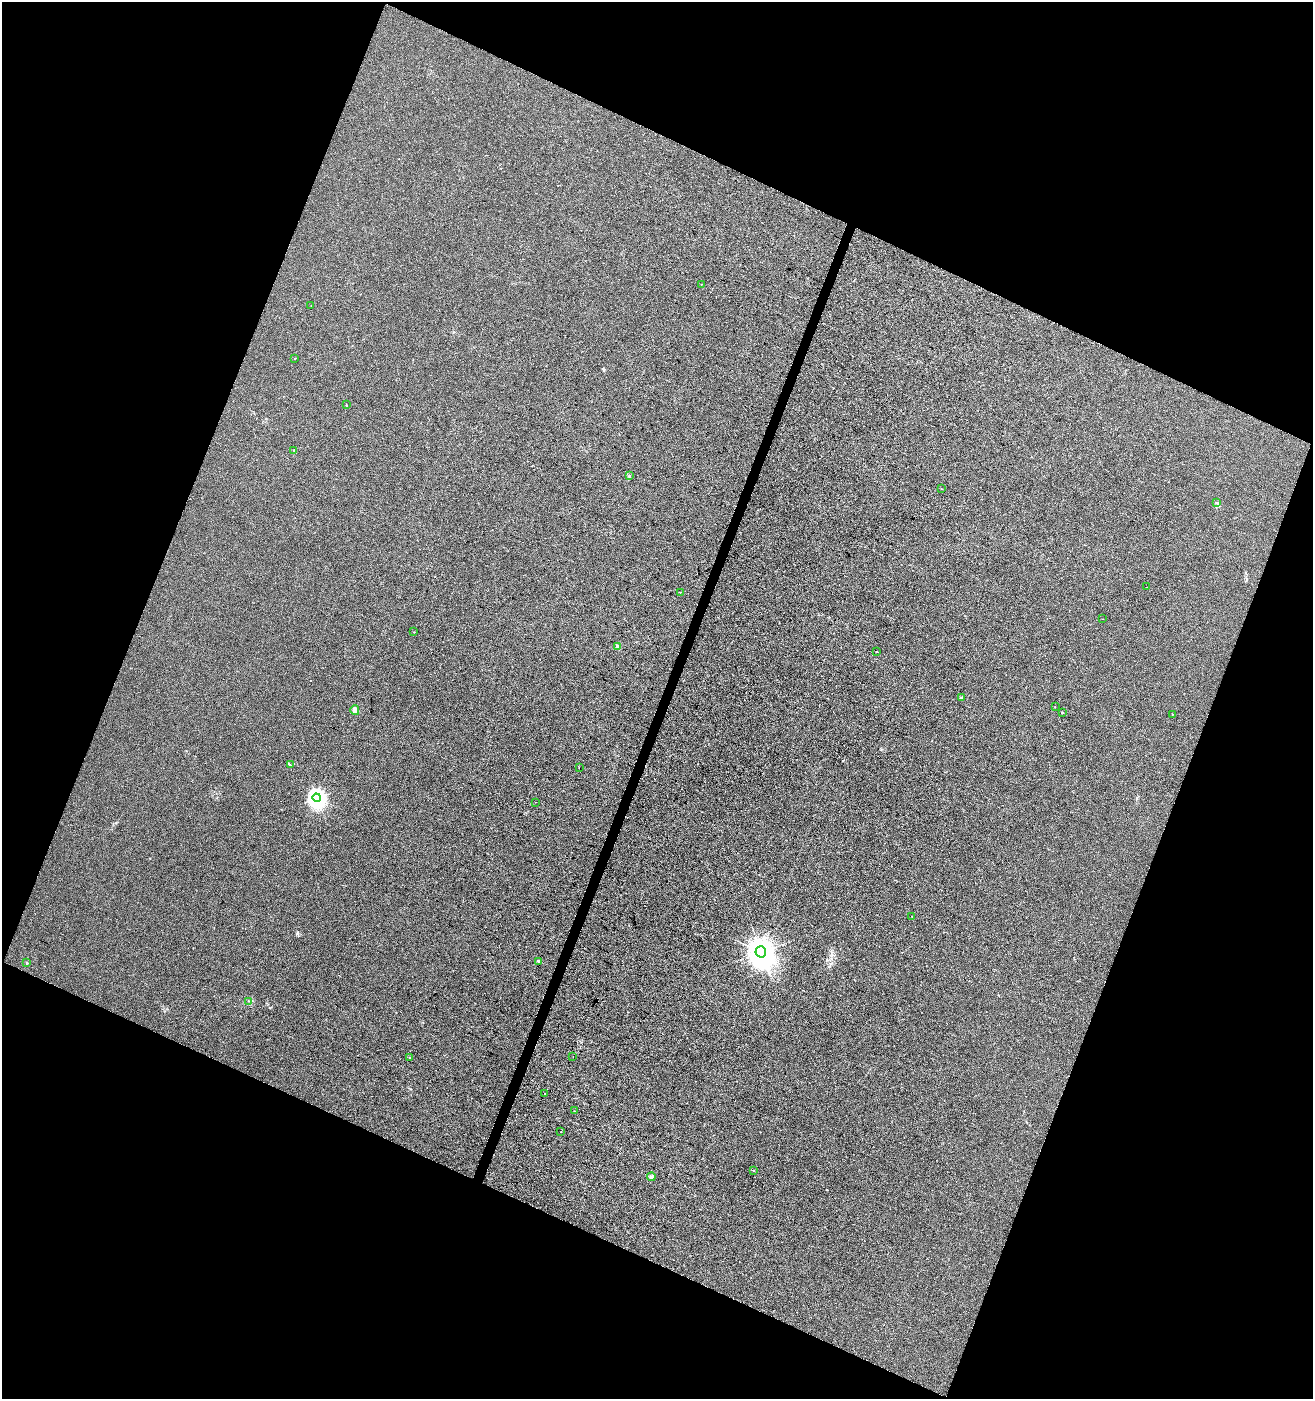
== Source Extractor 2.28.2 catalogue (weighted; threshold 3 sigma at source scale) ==
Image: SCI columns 208-5448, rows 8-5595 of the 5721 x 5596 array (HDU 1 of 3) = the unmasked area's bounding box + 8 px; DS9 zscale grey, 4 x 4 block average (1 PNG px = mean of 4 x 4 image px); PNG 1315 x 1401 px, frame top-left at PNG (2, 2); each listed source drawn as its Kron ellipse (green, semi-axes under 4 px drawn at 4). Shown black and unused: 43% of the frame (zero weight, under 3 of 4 exposures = <1% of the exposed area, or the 3 px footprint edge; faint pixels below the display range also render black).
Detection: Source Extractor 2.28.2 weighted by HDU 2 'WHT'. Background -5.16e-04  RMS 0.0034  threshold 0.0155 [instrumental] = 3 sigma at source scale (4.5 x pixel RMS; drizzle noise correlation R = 1.50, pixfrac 1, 0.0396/0.0396 arcsec/px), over >= 5 px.
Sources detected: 36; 1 cosmic-ray / hot-pixel residue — neither listed nor drawn; the other 35 listed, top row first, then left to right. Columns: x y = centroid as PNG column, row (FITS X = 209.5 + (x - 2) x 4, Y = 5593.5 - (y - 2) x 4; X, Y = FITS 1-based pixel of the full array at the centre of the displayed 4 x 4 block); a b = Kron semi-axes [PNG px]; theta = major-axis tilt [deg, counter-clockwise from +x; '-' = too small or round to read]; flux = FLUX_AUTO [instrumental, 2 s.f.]
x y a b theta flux
701 284 2 2 - 3.1
311 305 2 2 - 0.83
295 358 2 2 - 0.81
346 405 2 2 - 0.94
293 450 2 2 - 0.7
630 476 2 2 - 0.61
942 489 2 2 - 0.44
1217 502 2 2 - 1
1147 587 2 2 - 0.49
680 592 2 2 - 0.54
1103 619 2 2 - 0.58
414 632 2 2 - 1.1
618 647 2 2 - 14
876 651 2 2 - 1.8
961 697 2 2 - 0.98
1055 707 2 2 - 0.53
355 710 5 4 - 11
1062 712 2 2 - 3.9
1172 714 2 2 - 0.53
290 765 3 2 - 1.5
579 767 2 2 - 0.52
317 798 4 4 - 920
536 802 2 2 - 0.4
912 916 2 2 - 1.3
761 952 5 5 - 4400
538 961 2 2 - 5.6
27 963 2 2 - 4.1
248 1001 2 2 - 0.63
573 1057 2 2 - 1.2
409 1058 2 2 - 0.8
544 1093 2 2 - 3.5
575 1111 2 2 - 0.59
561 1132 2 2 - 0.43
753 1171 2 2 - 0.98
651 1177 4 2 - 4.7
Diffuse or blended objects may show on this block-average render without a row.